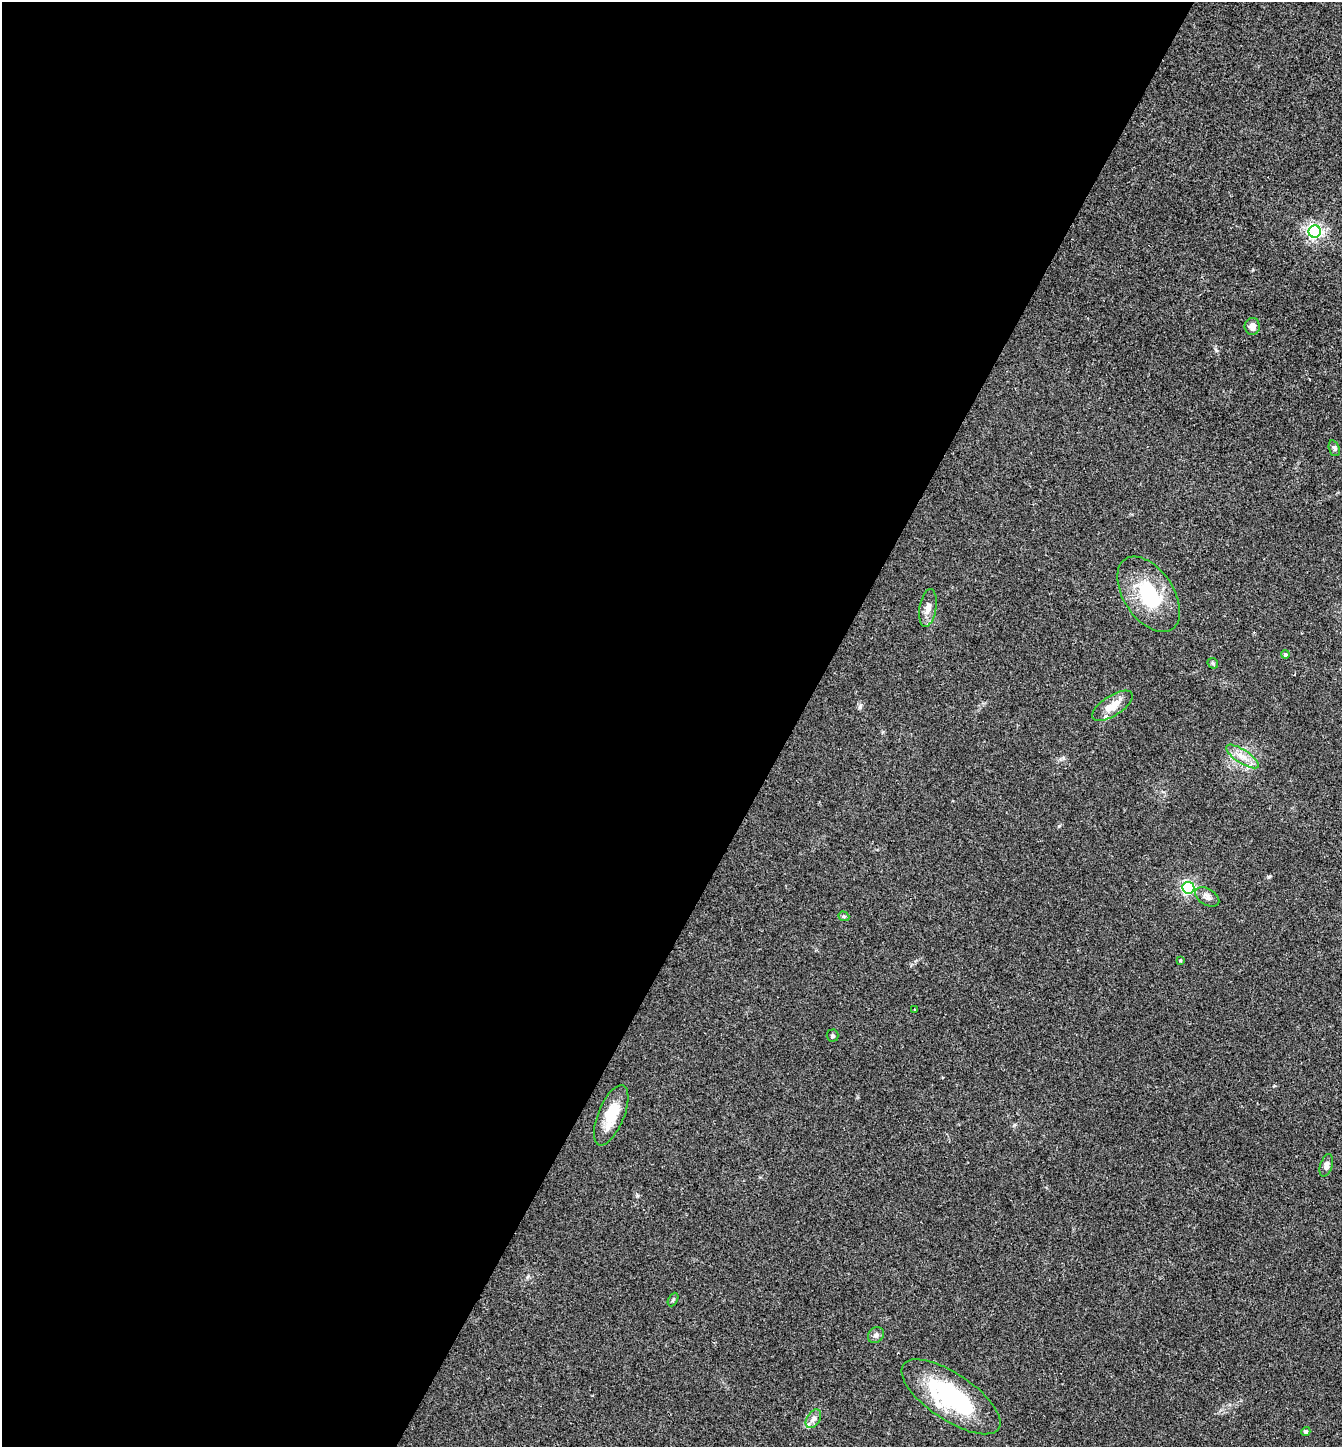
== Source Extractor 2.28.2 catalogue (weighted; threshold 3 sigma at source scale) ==
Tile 5 of 4 x 4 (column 1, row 2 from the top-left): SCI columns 147-1486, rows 2891-4335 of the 5788 x 5779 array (HDU 1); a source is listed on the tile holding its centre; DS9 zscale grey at full resolution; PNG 1344 x 1449 px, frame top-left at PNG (2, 2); each listed source drawn as its Kron ellipse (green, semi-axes under 4 px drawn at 4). Shown black and unused: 59% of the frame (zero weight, under 2 of 3 exposures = <1% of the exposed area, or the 3 px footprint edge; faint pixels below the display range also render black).
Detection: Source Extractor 2.28.2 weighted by HDU 2 'WHT'; one run over the whole footprint, this tile lists its part. Background 0.057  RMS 0.0088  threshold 0.0396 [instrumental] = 3 sigma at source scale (4.5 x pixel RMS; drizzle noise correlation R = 1.50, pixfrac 1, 0.05/0.05 arcsec/px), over >= 5 px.
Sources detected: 24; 2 inside a brighter listed object's ellipse — not listed separately; the other 22 listed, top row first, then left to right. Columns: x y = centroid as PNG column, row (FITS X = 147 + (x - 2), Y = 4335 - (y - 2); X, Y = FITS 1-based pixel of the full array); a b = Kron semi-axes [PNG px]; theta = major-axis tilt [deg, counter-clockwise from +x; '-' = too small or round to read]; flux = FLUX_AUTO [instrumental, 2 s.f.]
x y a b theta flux
1315 232 6 6 - 240
1252 326 8 7 - 4.6
1334 448 8 5 -71 1.8
1149 594 42 25 -56 55
928 608 19 8 81 7
1285 654 4 4 - 1.7
1213 663 6 4 -45 1.3
1113 706 23 10 33 12
1242 756 19 7 -33 8.6
1188 888 6 6 - 170
1207 897 13 8 -31 4.1
844 916 6 4 -21 1.3
1180 960 4 3 - 0.78
915 1009 3 2 - 0.76
833 1036 6 6 - 1.5
611 1115 32 13 67 21
1326 1165 11 6 72 4.1
673 1300 7 4 62 1.4
876 1335 9 7 46 2.9
951 1397 57 23 -34 98
813 1419 10 6 57 3.7
1306 1431 4 4 - 1.8
Unlisted compact peaks at least as high as the median listed source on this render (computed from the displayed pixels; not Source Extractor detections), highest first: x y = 1059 826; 1268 877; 1216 350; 637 1196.